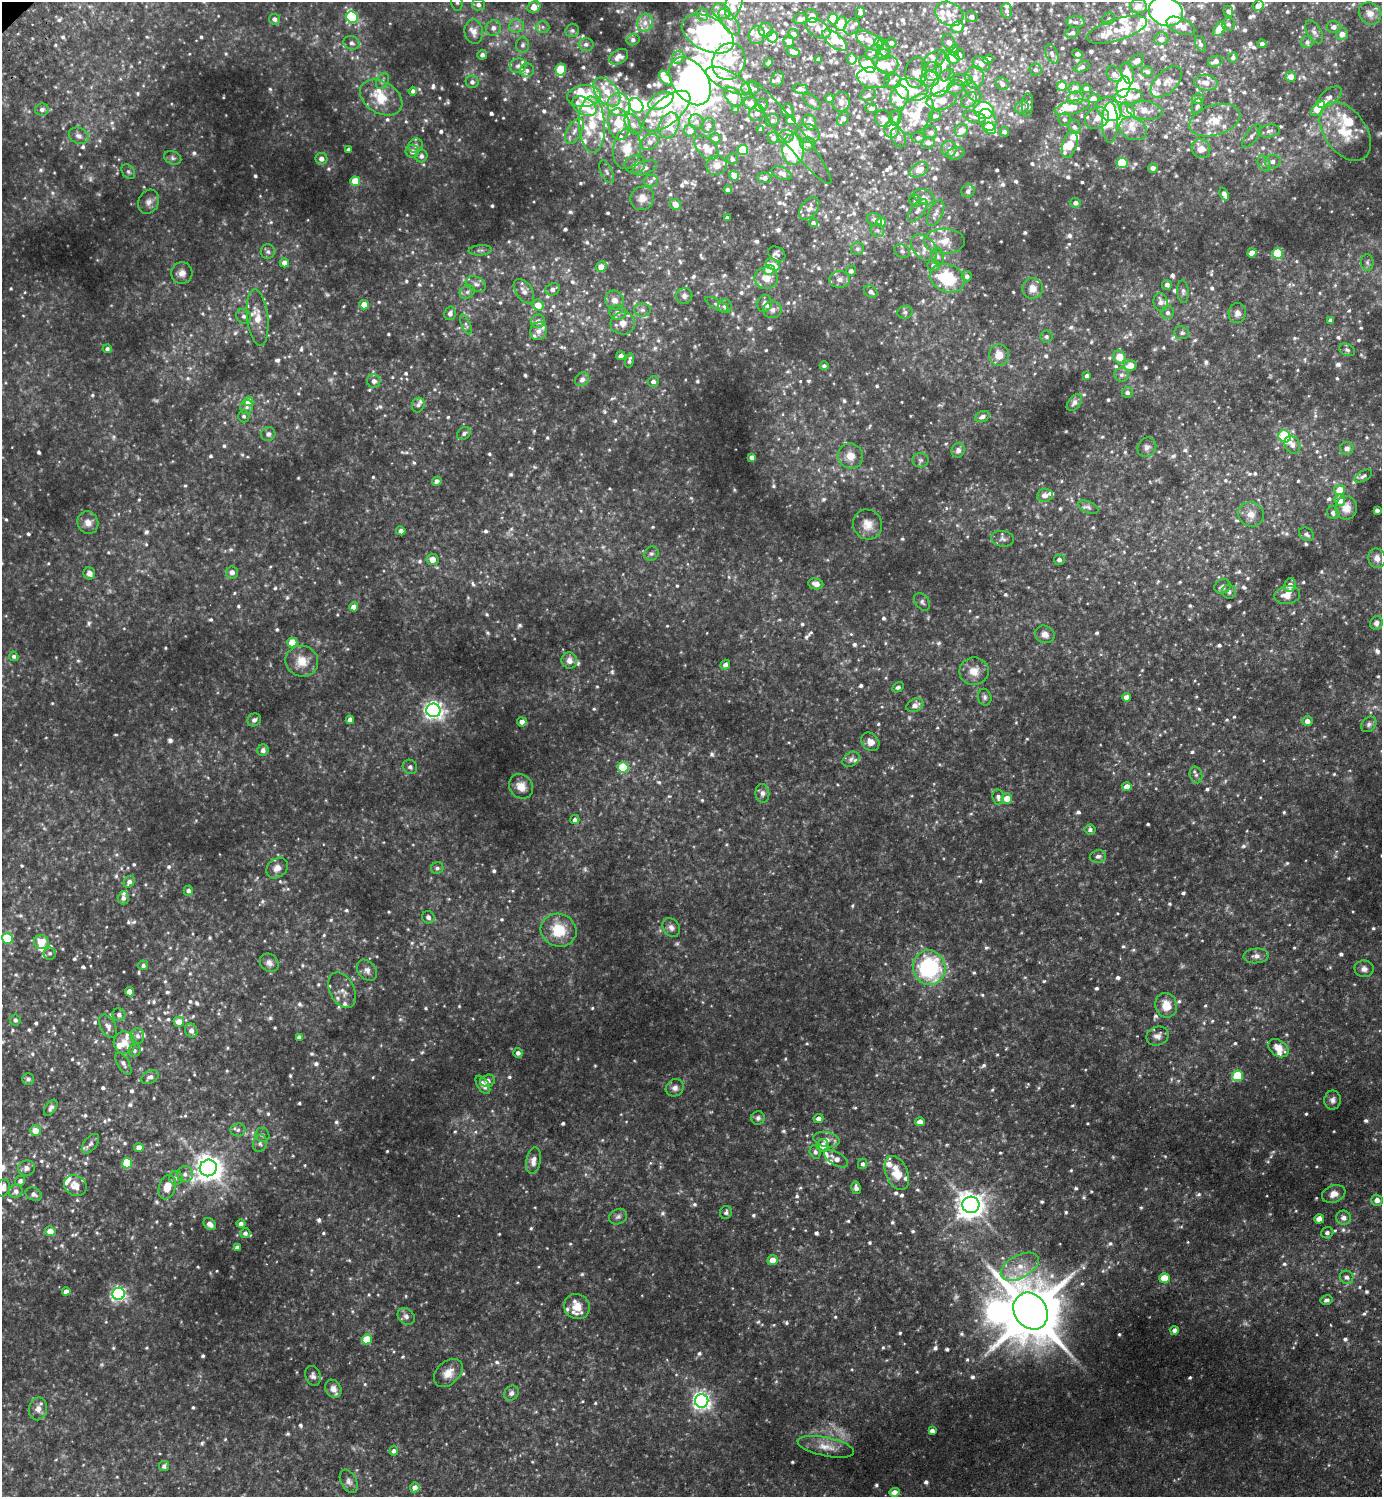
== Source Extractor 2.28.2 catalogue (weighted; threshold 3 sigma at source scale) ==
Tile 6 of 4 x 4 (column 2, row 2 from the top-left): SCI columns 1583-2962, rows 3037-4531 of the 6066 x 6072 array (HDU 1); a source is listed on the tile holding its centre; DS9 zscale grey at full resolution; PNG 1384 x 1499 px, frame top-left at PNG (2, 2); each listed source drawn as its Kron ellipse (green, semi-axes under 4 px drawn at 4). Shown black and unused: <1% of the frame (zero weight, under 2 of 3 exposures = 3% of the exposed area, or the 3 px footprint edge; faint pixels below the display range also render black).
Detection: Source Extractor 2.28.2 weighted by HDU 2 'WHT'; one run over the whole footprint, this tile lists its part. Background 0.161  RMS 0.019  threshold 0.0867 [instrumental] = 3 sigma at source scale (4.5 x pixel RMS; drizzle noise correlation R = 1.50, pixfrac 1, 0.05/0.05 arcsec/px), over >= 5 px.
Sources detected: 1372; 9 too faint to see at this stretch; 15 inside a brighter object's white glare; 1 long thin detection or spike segment (spike, bleed or trail) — neither listed nor drawn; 170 inside a brighter listed object's ellipse — not listed separately; of the other 1177, all 500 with FLUX_AUTO >= 5.02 (the completeness limit of this list) listed and drawn (677 fainter detections not listed), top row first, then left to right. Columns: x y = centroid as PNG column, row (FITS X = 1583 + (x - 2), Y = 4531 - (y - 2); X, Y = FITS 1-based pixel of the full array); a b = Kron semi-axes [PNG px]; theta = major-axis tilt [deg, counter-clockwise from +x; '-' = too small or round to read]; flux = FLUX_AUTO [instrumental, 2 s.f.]
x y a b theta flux
457 2 9 5 -82 5.3
734 2 17 8 74 37
478 5 6 6 - 7.1
1138 6 8 7 - 21
1258 6 6 5 - 13
534 7 6 5 - 22
721 11 9 7 -27 15
1006 11 7 5 -85 5.9
1228 11 5 5 - 7
1166 12 17 14 -21 880
860 13 5 4 - 6.1
1370 13 12 10 -46 16
702 14 6 6 - 9.6
949 14 15 11 -28 23
812 16 7 5 -70 26
352 17 6 5 - 200
972 17 6 5 - 8.9
275 19 5 5 - 7.8
800 19 7 5 19 12
833 19 5 5 - 51
1109 19 6 6 - 5.1
729 22 15 7 -56 13
1076 22 9 5 1 5.7
645 23 9 8 - 12
841 24 7 5 79 53
1228 24 7 6 - 5.3
516 26 7 6 - 7.9
1181 26 15 7 -22 24
543 27 7 6 - 5.7
852 27 9 7 46 7.7
958 27 6 5 - 19
1334 27 7 6 - 8.2
493 28 8 7 - 9.2
818 28 14 8 -31 15
1219 29 8 5 52 38
572 30 7 6 - 5.1
766 30 7 7 - 9.5
1117 30 31 10 17 38
474 32 12 9 -82 16
1314 32 13 7 -58 7.6
1072 33 7 5 24 5.6
708 34 28 17 -28 510
793 34 5 5 - 15
1342 34 6 6 - 12
757 35 9 8 - 11
772 37 5 5 - 42
1161 39 7 6 - 12
633 40 6 5 - 5.8
835 40 15 7 -39 48
789 41 6 5 - 15
870 41 15 7 -29 17
879 42 5 5 - 28
949 42 8 6 -59 11
1307 42 6 6 - 5.4
352 43 8 6 -17 7.5
891 43 5 5 - 5.8
586 44 7 6 - 6.3
1200 44 8 5 -68 6.1
1262 44 4 4 - 7.7
522 45 8 6 86 6.4
884 48 9 6 -68 5.6
954 50 5 5 - 24
793 52 7 4 -25 22
873 52 9 5 44 6.3
883 54 7 6 - 9.6
1052 54 10 5 -64 6.9
1078 54 5 3 - 6.2
482 55 5 4 - 7.6
959 55 5 5 - 7.4
618 57 10 6 31 11
678 57 7 6 - 9.2
1233 57 5 4 - 5.3
953 58 6 6 - 27
819 59 4 4 - 6
852 59 5 4 - 11
988 59 5 4 - 6.3
934 60 14 8 39 12
729 61 19 16 69 77
1136 61 8 5 32 12
1215 61 7 5 23 13
768 63 5 3 - 5.1
981 64 9 7 -30 16
867 65 9 6 -46 46
887 65 11 9 9 26
518 66 8 7 - 7.7
943 67 14 7 -85 19
1082 67 8 4 25 6.2
561 69 6 5 - 87
527 70 7 6 - 6.6
1035 70 6 6 - 5.8
932 71 10 9 - 13
916 72 15 11 83 19
1147 72 6 5 - 5
1127 73 11 6 -71 26
1115 74 9 6 -44 8.1
1291 76 5 5 - 17
975 77 11 9 81 16
665 78 8 5 -52 30
873 78 16 10 -9 39
777 79 8 6 60 5.6
930 79 8 7 - 14
962 80 11 5 -2 7.9
382 81 8 6 63 5.7
690 81 26 17 -56 1400
728 81 24 9 -27 77
892 81 9 7 18 8
472 82 6 6 - 6.9
1166 82 19 11 45 18
943 83 16 8 55 38
1206 83 12 8 -9 18
1002 84 7 6 - 8.8
1062 86 5 5 - 29
955 87 8 7 - 7.8
1123 87 11 6 78 250
750 88 8 6 -5 17
1075 88 6 5 - 13
800 89 7 4 -8 8.4
1086 89 4 4 - 7.3
911 90 16 11 -13 39
413 91 4 4 - 5.7
973 91 12 6 -57 10
607 92 17 10 -49 34
868 95 8 6 18 5.6
584 96 17 11 5 52
733 97 11 7 -48 40
900 97 11 9 75 60
1129 97 14 8 0 25
1329 97 14 7 38 9
381 98 23 16 -31 51
830 98 4 4 - 8.5
1076 98 8 6 -1 8
1094 98 5 5 - 8.2
1198 99 6 5 - 10
942 100 15 9 10 27
969 100 9 6 45 6.1
661 101 13 7 26 95
812 102 10 5 -40 6
841 102 10 8 73 10
751 103 6 6 - 18
619 104 12 11 - 22
636 105 8 6 -47 180
761 105 7 6 - 11
1027 105 12 5 87 7.2
584 106 13 8 -30 70
1197 106 8 5 71 5.1
1022 107 7 6 - 5.7
1072 107 18 6 14 31
871 108 6 4 -2 10
1318 108 9 5 52 82
42 109 7 6 - 7.6
1109 109 14 10 -41 54
736 110 4 3 - 5.6
1127 110 8 7 - 21
1145 110 17 9 -7 20
667 111 28 13 39 67
788 111 6 6 - 7.6
984 111 10 8 -11 76
757 113 8 7 - 9.2
916 115 22 15 56 64
935 116 6 5 - 5.6
975 117 11 5 -13 7.8
895 118 7 6 - 5.2
1097 118 12 10 33 14
843 119 7 5 54 9.5
884 119 9 8 - 9.6
1064 119 6 6 - 5.5
791 120 5 4 - 15
988 120 11 8 -65 15
1215 120 26 15 17 49
772 121 7 6 - 5.5
696 122 7 7 - 7.4
810 122 8 6 -66 16
1110 123 20 7 -90 19
619 124 16 10 -80 55
633 124 11 7 -61 9.7
592 125 28 13 -87 55
669 125 13 9 67 67
708 125 7 6 - 8.1
1074 127 7 6 - 5.6
990 128 6 5 - 84
761 129 4 4 - 6.5
1133 129 14 11 -26 21
891 130 8 7 - 14
961 130 7 6 - 15
574 131 14 7 61 14
690 131 6 6 - 15
1269 131 11 6 10 7.9
1345 131 33 21 -54 74
790 132 65 10 -52 44
931 132 7 6 - 5.4
1004 132 5 4 - 5.8
808 133 12 9 -18 15
79 136 10 8 -24 10
1252 136 13 6 55 7.7
786 137 7 6 - 8.1
715 138 5 5 - 7
773 138 5 5 - 7.5
899 138 10 7 -64 9
918 138 7 5 -3 5.1
650 142 9 7 36 9.5
808 143 7 7 - 8.8
928 143 6 6 - 9.4
1070 145 14 7 73 25
416 146 7 6 - 6.4
706 147 14 9 -44 28
627 149 20 13 81 36
793 149 15 11 -89 87
949 149 8 7 - 10
1201 149 10 8 -47 22
348 150 4 4 - 6.2
743 150 5 5 - 80
412 151 6 6 - 10
956 153 9 6 15 7.1
421 156 6 6 - 6.7
173 158 9 6 -23 5.9
321 159 6 6 - 11
732 159 6 5 - 5.9
1273 162 8 7 - 10
1122 163 5 5 - 140
635 164 10 9 - 11
1264 164 8 5 -62 6.2
716 165 10 9 - 15
645 168 13 6 20 9.7
1153 168 5 5 - 7.9
919 170 10 6 30 18
128 172 8 6 -51 5.2
607 172 12 5 -64 6.6
782 173 10 6 -23 11
734 176 5 4 - 33
764 178 7 5 -2 10
355 181 5 5 - 65
651 181 7 6 - 5.5
728 190 4 4 - 5.9
968 191 6 6 - 6.8
1224 194 7 4 -64 11
924 197 11 7 -18 9.7
642 198 12 11 - 17
915 201 6 5 - 5.6
149 202 12 10 61 11
1076 203 5 5 - 7.6
675 204 6 5 - 17
809 209 13 8 52 13
918 211 14 6 53 11
936 213 14 7 64 9.9
727 218 4 4 - 6.3
874 219 8 6 -22 6.5
881 222 5 4 - 27
813 223 4 4 - 5.6
878 230 7 7 - 5.4
944 241 20 12 0 28
924 248 16 10 -47 19
857 249 7 6 - 5.2
480 250 11 5 4 5.2
902 251 8 6 -31 5.2
268 252 7 7 - 5.9
1252 253 4 4 - 17
1278 253 5 5 - 120
777 254 9 7 -29 6.5
938 257 8 6 -75 6.1
1367 262 8 6 -89 5.7
284 263 5 4 - 13
773 265 7 5 -33 18
933 265 6 5 - 5.9
601 267 6 4 47 25
769 270 5 5 - 51
851 271 5 5 - 7
182 273 11 10 - 13
967 276 5 5 - 6.3
766 278 11 11 - 24
947 278 18 13 -22 100
840 279 10 8 5 10
476 284 10 7 -23 9.8
1167 285 5 5 - 7.1
1033 288 10 10 - 15
553 289 7 6 - 7.9
524 291 14 8 -56 14
467 292 8 6 28 6.5
871 292 7 5 -39 8.3
1183 292 11 5 -87 6
684 296 8 7 - 7.4
614 300 10 9 - 14
1161 302 9 7 -79 9.3
764 303 9 7 71 7.1
717 304 13 5 -29 6.1
364 305 5 4 - 30
538 305 6 5 - 26
725 306 7 7 - 7.7
642 310 8 6 -1 6.8
772 310 9 8 - 8.9
618 312 8 7 - 8
905 312 7 6 - 5.3
450 313 7 5 77 7.9
1168 313 6 6 - 5.8
1237 313 10 8 85 11
244 316 7 7 - 6.3
258 318 28 10 -84 31
1330 320 4 4 - 5.3
538 321 7 6 - 13
623 323 12 11 - 19
466 324 11 4 -65 5.3
539 331 9 8 - 12
1182 333 7 6 - 5.2
1046 337 6 6 - 5.1
107 349 4 4 - 5
1347 350 8 6 -27 5.4
999 355 11 10 - 23
621 356 4 4 - 8.2
1119 357 7 5 -56 35
629 361 7 3 79 5.3
1130 365 6 5 - 22
824 366 4 4 - 5.1
1121 375 7 7 - 6.2
1087 376 4 3 - 5.5
582 379 7 6 - 7.9
374 381 7 6 - 8.7
653 382 5 5 - 8.3
1127 392 5 5 - 5.7
249 401 5 4 - 33
1074 402 10 6 51 8.1
418 405 7 6 - 5.3
247 407 7 6 - 5.8
244 416 6 5 - 5.1
982 417 7 5 24 8.5
464 433 7 5 34 5.8
268 434 7 7 - 6.5
1285 436 6 5 - 140
1292 445 9 7 -57 9.1
1147 447 10 9 - 8.8
1347 448 6 6 - 8.8
958 450 7 6 - 8.1
850 456 13 12 - 23
752 457 4 4 - 7.8
920 460 8 7 - 5.3
1363 476 10 5 29 5.5
437 481 5 4 - 8.8
1339 490 5 5 - 29
1045 495 8 6 6 12
1340 500 6 5 - 18
1088 507 11 5 -24 6.4
1346 508 12 11 - 16
1377 510 4 3 - 5.2
1333 513 6 5 - 5.8
1251 514 13 12 - 19
88 523 11 10 - 14
868 524 15 14 - 22
401 531 4 4 - 8.9
1306 534 8 6 -33 5.9
1002 539 11 8 -9 7.4
651 554 7 6 - 5.2
1377 558 10 8 -78 10
433 559 6 5 - 15
1059 560 5 5 - 7
232 572 6 6 - 10
89 573 6 6 - 9.8
816 584 7 5 -10 13
1290 585 7 5 75 12
1222 586 8 7 - 7.6
1229 592 7 7 - 5.8
1287 595 13 9 10 21
922 602 10 6 -52 5.9
354 607 4 4 - 19
1376 623 7 6 - 7.5
1045 634 10 8 -22 13
292 642 5 5 - 53
14 656 5 4 - 5.1
302 661 16 15 - 31
569 661 8 8 - 13
725 665 5 4 - 7.3
974 671 15 13 9 23
898 687 6 4 30 5
985 697 8 6 -76 5.5
1127 697 4 4 - 11
915 705 9 6 25 11
433 710 7 6 - 880
254 720 7 6 - 5.6
350 720 4 4 - 10
1307 721 5 5 - 11
522 722 5 4 - 9.6
1369 724 8 6 47 6
870 742 10 8 -47 13
263 750 6 5 - 9.1
851 759 9 6 35 7
410 767 7 7 - 5.6
623 767 5 5 - 110
1196 775 8 6 -74 5.5
521 786 13 11 -49 21
1127 787 5 4 - 18
762 793 9 7 -82 7.4
998 797 7 6 - 7.3
1007 798 5 5 - 23
575 819 4 4 - 6
1090 830 5 5 - 5.3
1098 856 8 6 10 6.9
277 868 12 9 40 15
437 868 6 5 - 5.3
129 882 6 5 - 7.8
188 890 5 4 - 7.1
123 898 6 5 - 7.9
428 917 6 6 - 7.6
671 927 10 8 -55 8.7
559 930 18 16 -20 54
7 938 5 5 - 67
41 942 7 7 - 27
50 953 6 6 - 5.5
1256 956 12 7 4 9.4
269 963 10 8 -41 8.9
143 965 5 5 - 5.6
929 968 17 16 - 210
1364 969 9 8 - 9.5
367 970 12 8 -48 10
342 990 19 12 -64 18
129 992 5 4 - 17
1166 1005 12 11 - 29
119 1015 6 6 - 8
15 1020 5 5 - 5.7
179 1022 5 5 - 21
108 1026 12 7 -61 10
191 1030 7 6 - 9.9
138 1036 8 6 -83 7
1157 1036 11 9 22 12
299 1037 4 4 - 5.5
124 1043 11 10 - 21
1278 1048 11 8 -37 22
134 1051 6 6 - 5.5
518 1053 5 5 - 6.8
123 1064 12 6 -60 7.3
1237 1076 6 5 - 100
150 1077 9 6 26 8.1
28 1079 6 5 - 6.2
487 1081 8 6 14 7.9
483 1085 10 5 -56 10
675 1088 9 8 - 9
1332 1100 9 8 - 7.8
51 1108 9 5 56 5.9
758 1118 7 7 - 5.7
818 1118 5 4 - 9
920 1122 5 4 - 14
35 1130 5 5 - 23
238 1130 7 6 - 5.9
262 1135 7 6 - 5.3
826 1139 13 7 -10 12
260 1143 9 7 77 6.6
91 1144 11 6 52 7
823 1145 6 6 - 19
139 1147 4 4 - 14
815 1152 7 5 -73 5.2
836 1159 13 6 -31 13
533 1160 14 7 80 13
127 1163 5 5 - 79
863 1164 5 4 - 5.7
27 1168 8 7 - 9.9
208 1168 8 8 - 2100
897 1173 18 11 -67 37
185 1174 8 8 - 8.6
176 1178 7 6 - 6.4
20 1181 5 5 - 7.1
75 1185 12 10 -31 20
167 1187 12 8 73 25
3 1188 9 6 76 18
856 1188 6 4 -77 7.4
16 1191 7 6 - 9.6
34 1194 8 6 -26 6.6
1334 1194 12 8 21 16
1377 1200 6 5 - 11
971 1205 8 8 - 2200
726 1212 6 6 - 5.4
618 1217 9 7 28 6.6
1344 1218 7 7 - 10
1319 1219 5 4 - 20
210 1224 7 5 -39 12
241 1224 4 4 - 6.6
50 1231 5 5 - 20
245 1233 5 5 - 5.7
1327 1233 6 5 - 6
237 1247 4 4 - 6.1
772 1260 5 5 - 22
1020 1267 21 11 29 35
1347 1277 7 6 - 7.2
1164 1278 5 5 - 45
66 1291 4 4 - 12
119 1294 6 6 - 470
1326 1300 6 4 12 5.7
577 1306 13 12 - 25
1031 1311 19 16 -56 14000
406 1316 9 7 -44 7.8
1174 1330 4 4 - 7.8
367 1339 5 5 - 65
448 1373 17 11 43 21
313 1376 10 7 -71 7.6
333 1389 10 7 -59 13
511 1393 8 6 49 6.9
702 1401 7 6 - 790
38 1409 11 9 79 13
932 1431 4 4 - 8.5
826 1447 29 9 -12 23
394 1451 4 4 - 6.1
164 1466 5 5 - 5.2
349 1481 12 8 -63 8.4
415 1487 5 5 - 11
895 1492 5 4 - 11
Isophote crosses this tile's border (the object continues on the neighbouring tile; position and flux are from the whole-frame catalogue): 5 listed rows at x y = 457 2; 734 2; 1166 12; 1370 13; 3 1188
Unlisted compact peaks at least as high as the median listed source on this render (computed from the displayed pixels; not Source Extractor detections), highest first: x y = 198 1267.